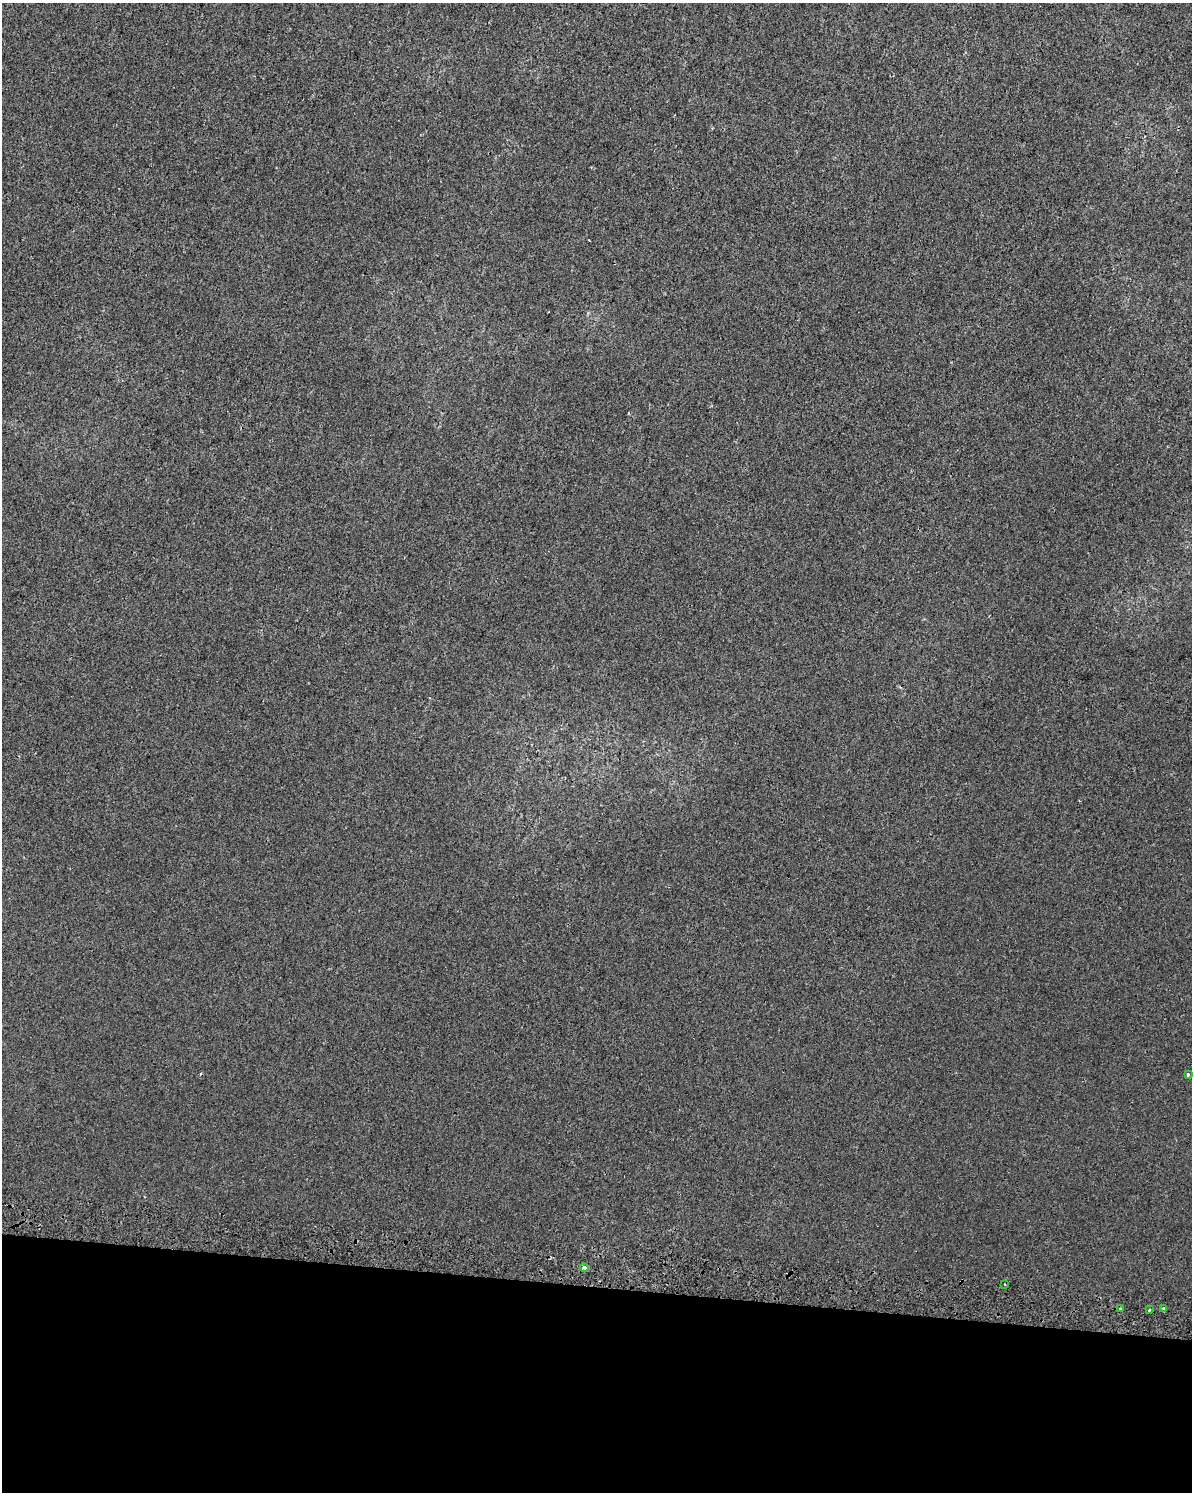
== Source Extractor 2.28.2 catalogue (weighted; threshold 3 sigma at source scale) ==
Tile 10 of 4 x 3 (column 2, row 3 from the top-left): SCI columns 1205-2394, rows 332-1821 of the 4806 x 5072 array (HDU 1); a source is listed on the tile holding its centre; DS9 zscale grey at full resolution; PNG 1194 x 1494 px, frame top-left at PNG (2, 3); each listed source drawn as its Kron ellipse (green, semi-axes under 4 px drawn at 4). Shown black and unused: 14% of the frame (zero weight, under 2 of 3 exposures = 3% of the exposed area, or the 3 px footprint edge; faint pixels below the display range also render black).
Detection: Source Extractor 2.28.2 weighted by HDU 2 'WHT'; one run over the whole footprint, this tile lists its part. Background 2.86e-04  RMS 0.0053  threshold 0.0239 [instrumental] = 3 sigma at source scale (4.5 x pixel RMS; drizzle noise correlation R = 1.50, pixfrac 1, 0.0396/0.0396 arcsec/px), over >= 5 px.
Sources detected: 8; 2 cosmic-ray / hot-pixel residue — neither listed nor drawn; the other 6 listed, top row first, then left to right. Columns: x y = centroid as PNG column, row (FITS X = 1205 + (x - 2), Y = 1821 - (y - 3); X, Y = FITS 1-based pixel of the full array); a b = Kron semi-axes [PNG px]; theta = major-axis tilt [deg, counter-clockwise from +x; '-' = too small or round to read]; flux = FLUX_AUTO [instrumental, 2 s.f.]
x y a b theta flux
1188 1075 4 4 - 1.1
584 1268 4 3 - 1.9
1004 1284 2 2 - 0.57
1121 1309 3 3 - 4.4
1164 1309 3 3 - 3.8
1149 1310 3 3 - 0.93